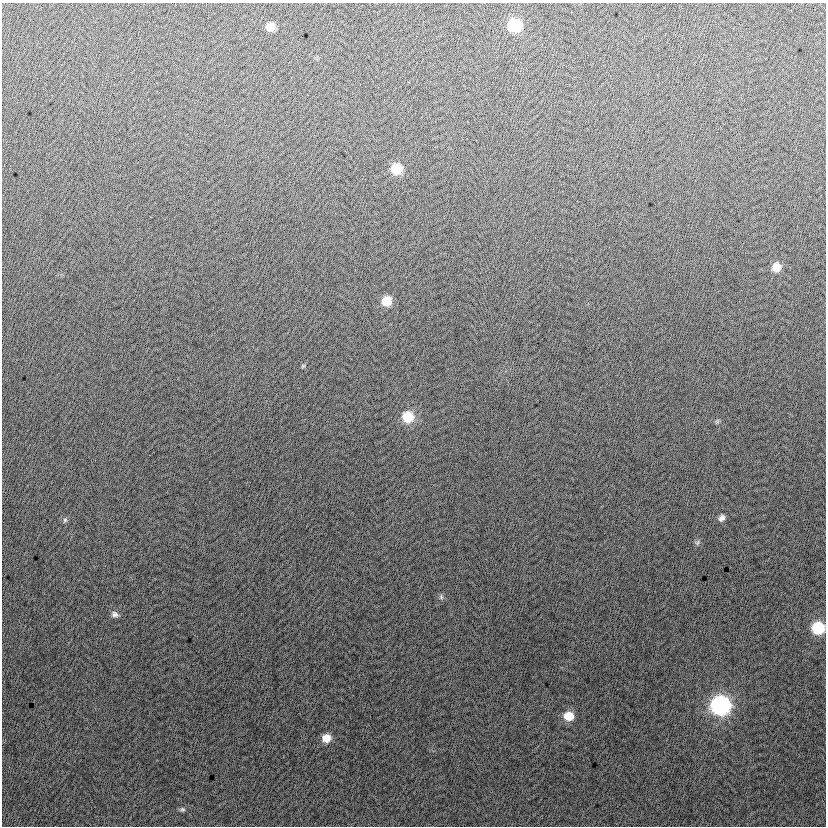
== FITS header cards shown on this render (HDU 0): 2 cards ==
NAXIS1  =                  824
NAXIS2  =                  824

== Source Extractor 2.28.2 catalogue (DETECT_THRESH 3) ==
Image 824 x 824 px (HDU 0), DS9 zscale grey, 1 PNG px = 1 image px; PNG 828 x 828 px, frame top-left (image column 1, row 824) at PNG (2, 3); no overlay
Background 4.05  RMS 13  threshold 38.2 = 3 sigma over >= 5 px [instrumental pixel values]
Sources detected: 18; all 18 listed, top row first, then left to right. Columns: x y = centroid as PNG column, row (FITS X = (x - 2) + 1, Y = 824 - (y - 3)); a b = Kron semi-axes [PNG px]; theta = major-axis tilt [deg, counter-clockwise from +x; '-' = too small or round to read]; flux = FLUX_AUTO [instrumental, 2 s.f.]
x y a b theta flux
515 25 9 9 - 49000
270 27 8 7 - 9800
396 169 9 9 - 21000
776 267 9 8 - 11000
386 301 9 8 - 16000
303 366 4 3 - 1000
408 417 11 11 - 22000
717 421 7 4 19 1400
721 518 8 6 53 3800
65 520 6 6 - 1700
697 542 8 6 55 1900
441 597 7 6 - 2000
115 614 9 7 -22 3300
818 628 9 9 - 42000
720 705 11 10 - 220000
568 716 9 9 - 16000
326 738 8 8 - 10000
182 809 7 6 - 1800
At the frame edge (FLAGS 8, measured only in part): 1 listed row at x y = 818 628